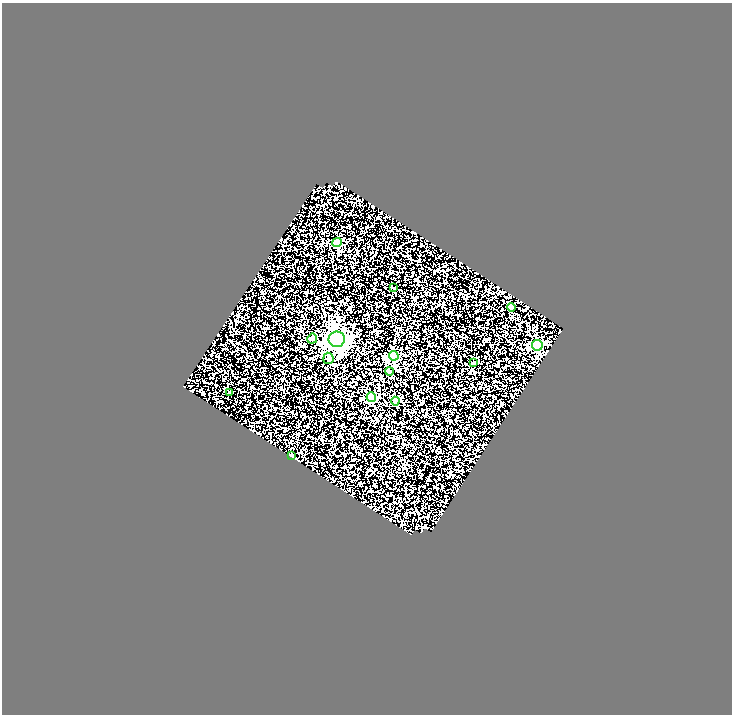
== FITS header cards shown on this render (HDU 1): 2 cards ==
NAXIS1  =                  730
NAXIS2  =                  712

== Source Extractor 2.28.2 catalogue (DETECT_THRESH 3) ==
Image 730 x 712 px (HDU 1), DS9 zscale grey, 1 PNG px = 1 image px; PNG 734 x 716 px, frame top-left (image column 1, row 712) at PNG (2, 3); each listed source drawn as its Kron ellipse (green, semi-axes under 4 px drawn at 4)
Background 0.895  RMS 1.5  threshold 4.64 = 3 sigma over >= 5 px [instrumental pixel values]
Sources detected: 14; all 14 listed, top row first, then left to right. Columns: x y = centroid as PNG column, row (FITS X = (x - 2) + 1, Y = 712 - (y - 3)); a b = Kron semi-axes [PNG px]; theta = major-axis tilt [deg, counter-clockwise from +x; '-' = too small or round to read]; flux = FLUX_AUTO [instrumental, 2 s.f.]
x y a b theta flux
337 243 5 4 - 4000
394 288 4 3 - 90
511 307 4 4 - 740
312 339 5 5 - 200
337 339 8 8 - 62000
537 345 5 5 - 9300
394 356 5 4 - 4400
328 358 6 5 - 350
473 363 3 3 - 140
389 372 4 4 - 480
230 393 3 2 - 77
371 397 5 4 - 3500
395 401 4 4 - 1600
292 456 4 3 - 1400